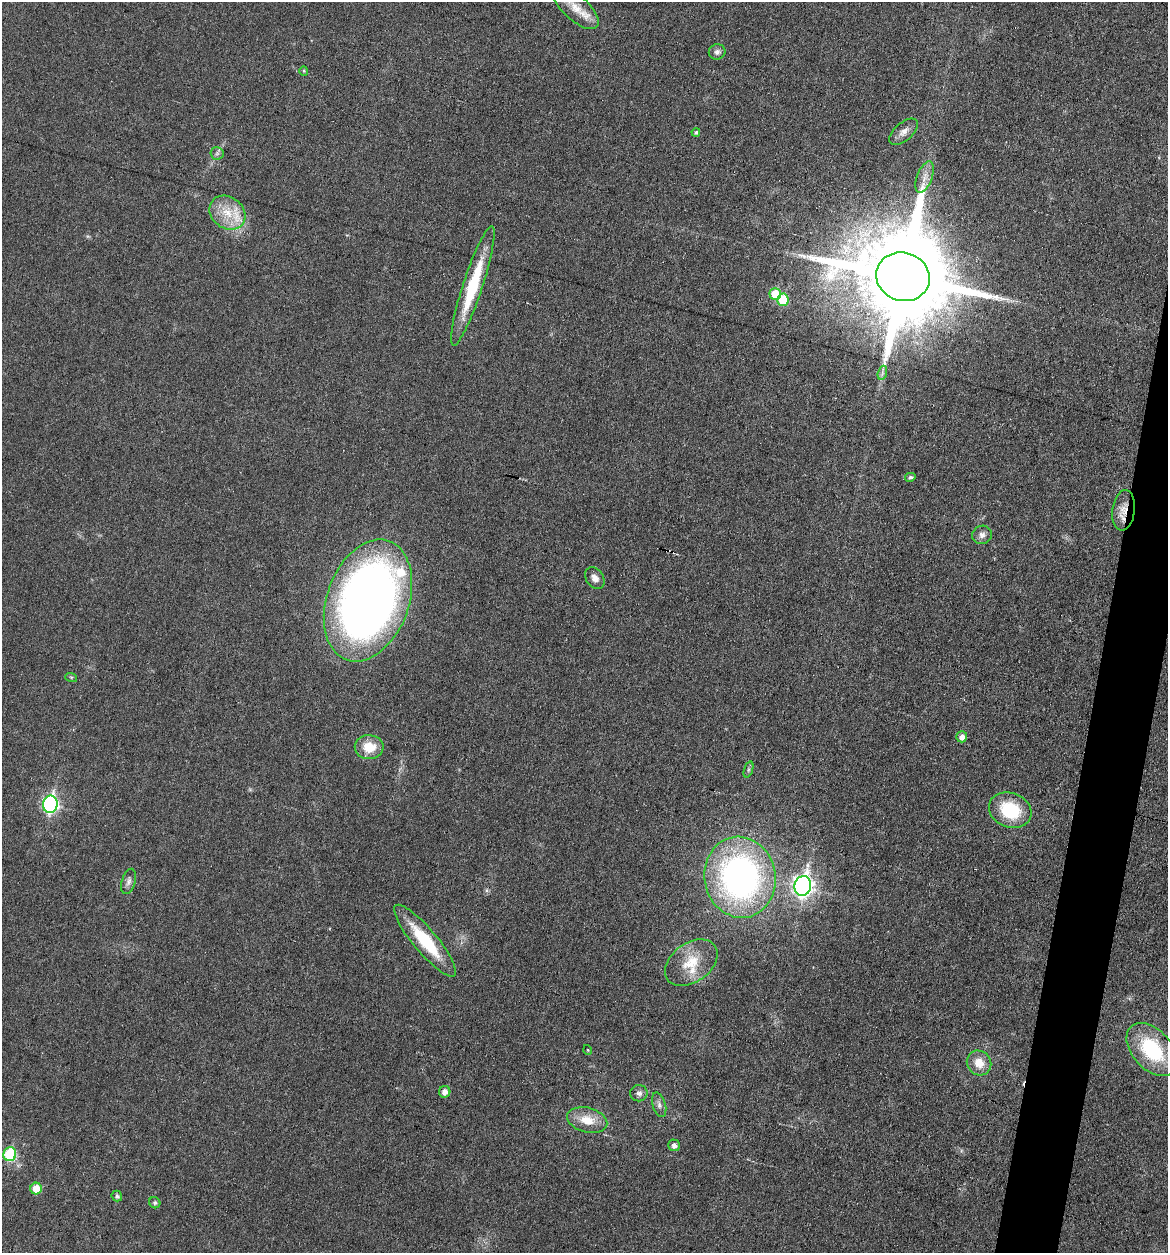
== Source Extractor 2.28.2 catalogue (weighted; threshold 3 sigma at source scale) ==
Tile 10 of 4 x 4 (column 2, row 3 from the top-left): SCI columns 1285-2450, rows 1254-2504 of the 5027 x 5007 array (HDU 1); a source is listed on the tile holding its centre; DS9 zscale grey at full resolution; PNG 1170 x 1255 px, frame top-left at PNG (2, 2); each listed source drawn as its Kron ellipse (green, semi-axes under 4 px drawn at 4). Shown black and unused: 3% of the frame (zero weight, under 3 of 6 exposures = <1% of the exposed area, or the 3 px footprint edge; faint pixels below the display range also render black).
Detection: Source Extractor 2.28.2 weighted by HDU 2 'WHT'; one run over the whole footprint, this tile lists its part. Background 0.0454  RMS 0.0044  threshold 0.0179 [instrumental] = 3 sigma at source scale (4.09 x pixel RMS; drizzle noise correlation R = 1.36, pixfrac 0.8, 0.05/0.05 arcsec/px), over >= 5 px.
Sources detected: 44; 3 inside a brighter listed object's ellipse — not listed separately; the other 41 listed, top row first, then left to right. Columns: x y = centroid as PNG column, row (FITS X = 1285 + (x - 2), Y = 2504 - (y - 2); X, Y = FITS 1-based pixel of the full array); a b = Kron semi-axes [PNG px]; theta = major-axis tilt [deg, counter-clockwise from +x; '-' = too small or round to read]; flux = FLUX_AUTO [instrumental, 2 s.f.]
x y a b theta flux
576 8 28 12 -42 7.7
717 52 8 7 - 1.5
304 71 4 4 - 0.5
696 132 4 4 - 0.78
903 132 17 9 40 3.1
217 153 6 6 - 1.1
925 177 16 7 69 3.8
227 213 19 15 -37 9.7
903 277 27 24 -19 10000
473 286 63 10 72 25
775 294 6 5 - 12
783 300 6 5 - 13
882 373 7 4 72 1.1
910 477 5 4 - 0.96
1124 510 20 11 82 5.3
982 535 10 9 - 2
595 578 12 8 -55 2.6
368 601 63 41 70 360
71 677 6 4 -17 0.49
962 737 5 5 - 2.6
369 747 14 12 -1 9.1
748 770 8 4 71 0.8
50 804 8 7 - 92
1010 810 22 17 -22 22
740 877 41 35 -79 150
129 881 13 6 73 1.7
803 886 10 8 78 210
425 941 46 12 -50 23
691 963 29 19 35 13
588 1050 5 3 - 0.32
1152 1050 31 19 -48 31
979 1063 13 11 -48 5.9
445 1092 6 5 - 2.5
639 1093 8 8 - 1.7
659 1105 13 6 -73 1.7
587 1120 20 12 -14 8.2
674 1145 6 5 - 1.9
10 1154 7 6 - 30
36 1188 6 6 - 7.2
117 1196 5 5 - 1.1
155 1203 6 5 - 0.81
Overlapping masked pixels (flux is a lower limit): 1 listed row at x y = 1124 510